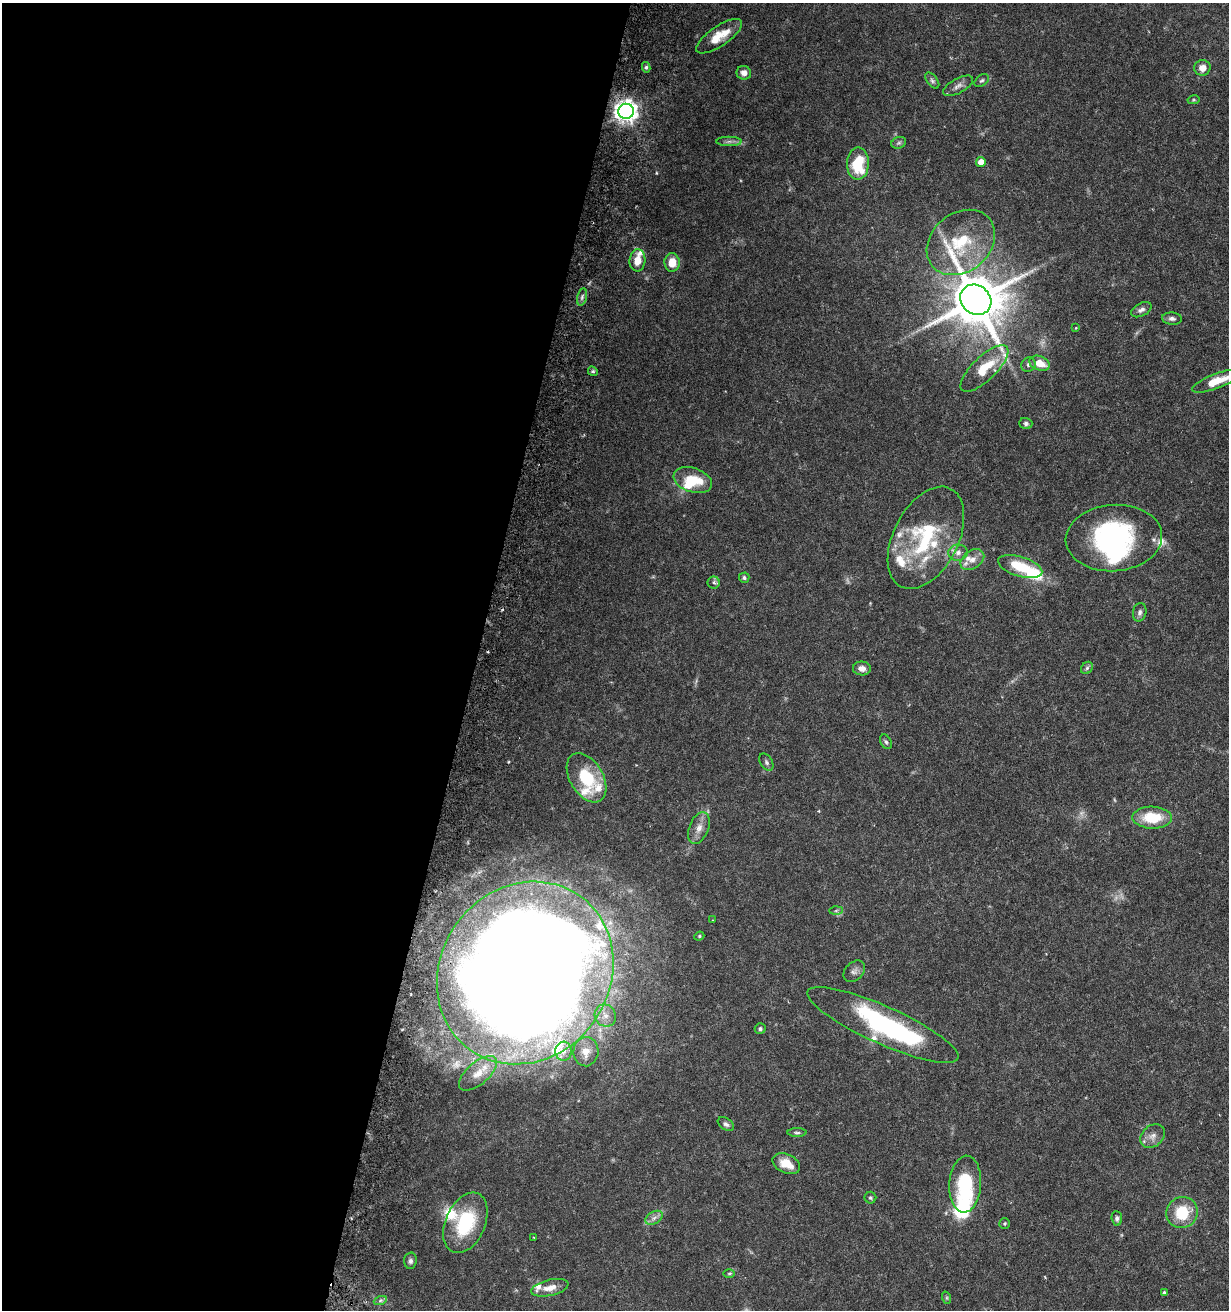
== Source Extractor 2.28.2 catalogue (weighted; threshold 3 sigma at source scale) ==
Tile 5 of 4 x 4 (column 1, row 2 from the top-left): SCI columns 341-1567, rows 2640-3947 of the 5531 x 5284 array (HDU 1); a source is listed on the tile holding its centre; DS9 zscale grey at full resolution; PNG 1231 x 1312 px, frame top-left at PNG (2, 3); each listed source drawn as its Kron ellipse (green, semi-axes under 4 px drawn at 4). Shown black and unused: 39% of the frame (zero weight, under 5 of 9 exposures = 3% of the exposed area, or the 3 px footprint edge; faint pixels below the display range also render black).
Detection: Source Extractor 2.28.2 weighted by HDU 2 'WHT'; one run over the whole footprint, this tile lists its part. Background 0.0301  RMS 0.0015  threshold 0.00621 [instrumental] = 3 sigma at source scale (4.09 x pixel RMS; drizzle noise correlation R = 1.36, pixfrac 0.8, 0.0396/0.0396 arcsec/px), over >= 5 px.
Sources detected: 101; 2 too faint to see at this stretch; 4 inside a brighter object's white glare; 2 cosmic-ray / hot-pixel residue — neither listed nor drawn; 21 inside a brighter listed object's ellipse — not listed separately; the other 72 listed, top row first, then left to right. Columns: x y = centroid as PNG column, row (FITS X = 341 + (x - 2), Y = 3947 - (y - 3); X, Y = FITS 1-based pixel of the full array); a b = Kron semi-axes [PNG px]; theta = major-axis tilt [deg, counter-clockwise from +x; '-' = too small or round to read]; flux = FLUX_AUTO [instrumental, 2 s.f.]
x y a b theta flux
719 36 27 10 34 3
646 67 5 4 - 0.26
1202 68 8 8 - 1.2
744 73 7 7 - 0.8
932 81 9 5 -52 0.34
982 81 8 5 37 0.29
958 86 16 7 29 0.76
1193 100 6 4 11 0.18
626 111 8 7 - 110
729 141 12 5 1 0.52
899 143 7 5 20 0.33
981 162 5 5 - 1.2
858 164 16 11 89 6.1
961 242 37 29 40 8.8
637 260 11 8 86 1.8
672 262 9 7 -90 2.2
582 297 9 5 76 0.4
976 300 16 14 -39 870
1141 310 11 6 28 0.57
1172 319 10 6 -5 0.5
1076 328 4 4 - 0.11
1040 363 10 7 -20 2.1
1028 364 8 7 - 0.38
984 368 31 12 44 4.4
593 371 5 4 - 0.21
1216 381 25 7 21 3.2
1026 423 6 5 - 0.33
693 480 20 12 -18 3.3
926 538 55 32 63 14
1114 538 48 33 5 23
958 553 10 8 2 0.82
972 560 13 9 35 1.2
1020 566 23 10 -17 4.7
744 578 5 5 - 0.32
714 583 6 6 - 0.4
1140 612 9 6 78 0.47
862 668 9 7 -3 0.82
1087 668 7 5 46 0.28
886 742 8 5 -60 0.29
766 762 9 6 -59 0.34
586 778 27 16 -59 6.9
1152 818 19 11 -1 4.8
699 828 17 9 69 1.3
836 911 6 4 2 0.22
713 920 3 3 - 0.1
699 936 5 4 - 0.17
854 971 12 8 45 0.62
525 973 95 84 54 430
605 1016 11 10 - 1.2
883 1025 82 19 -24 24
760 1029 5 5 - 0.31
563 1051 9 8 - 0.79
586 1052 14 12 84 1.6
478 1073 23 11 41 2
726 1124 9 5 -34 0.4
797 1133 9 3 0 0.25
1153 1136 14 10 39 1
786 1164 14 9 -25 2.3
965 1184 28 16 86 9.2
870 1198 6 6 - 0.24
1182 1213 16 15 - 4.9
654 1218 9 6 31 0.62
1117 1218 7 5 -85 0.36
465 1223 32 19 66 8.5
1005 1223 5 5 - 0.2
534 1237 3 2 - 0.099
410 1261 8 6 85 0.4
729 1273 5 3 - 0.17
550 1288 19 8 14 1.4
1164 1293 4 3 - 0.25
947 1298 6 4 -72 0.19
380 1301 6 4 20 0.27
Isophote crosses this tile's border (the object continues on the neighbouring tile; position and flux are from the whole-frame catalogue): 1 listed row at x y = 1216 381